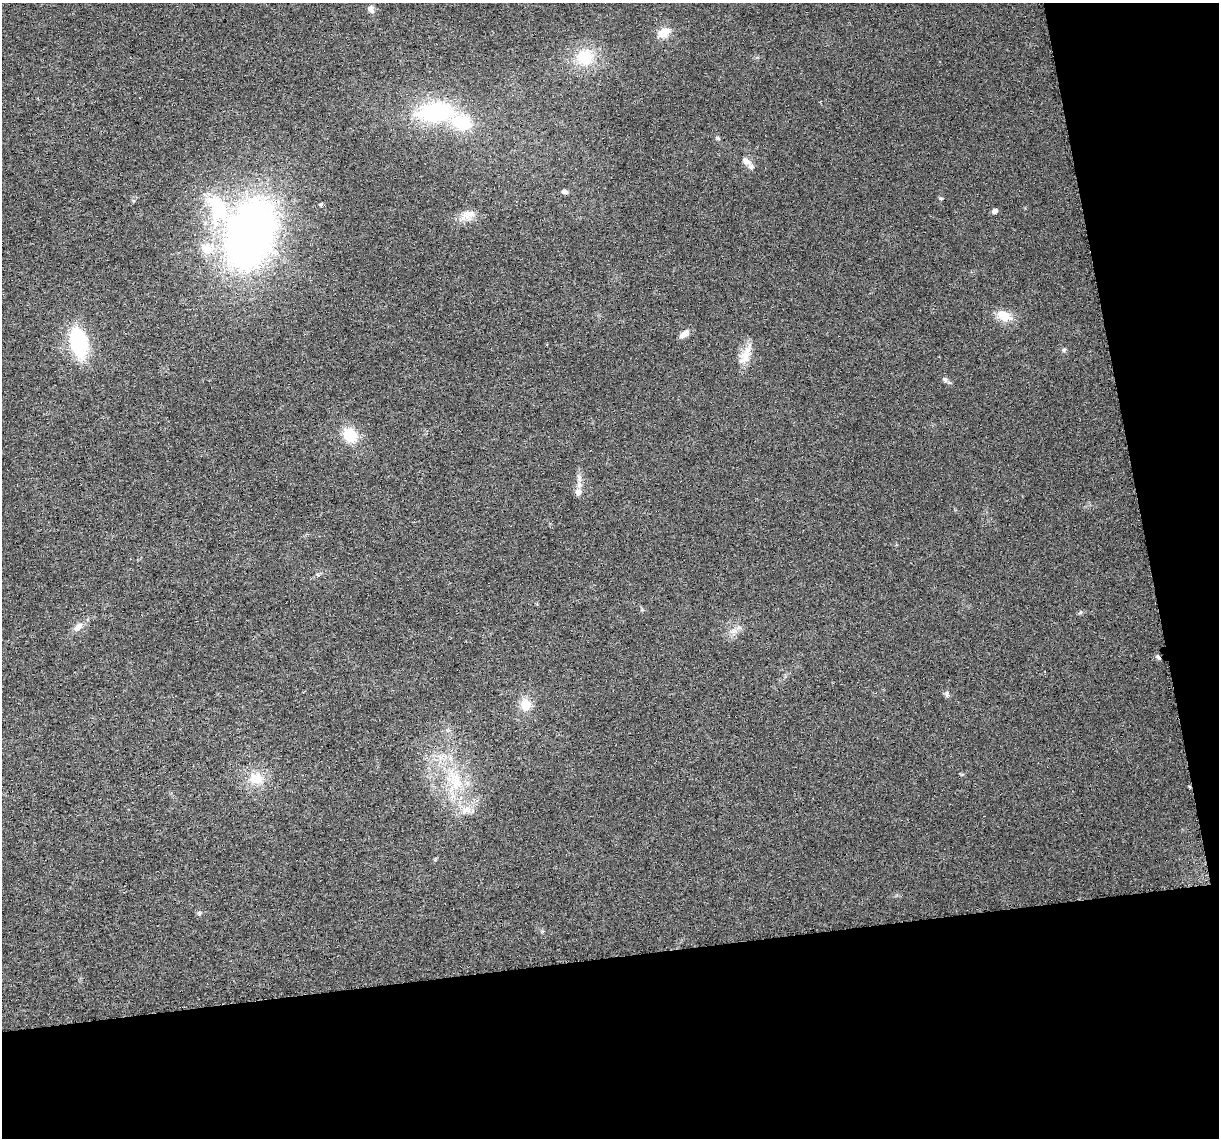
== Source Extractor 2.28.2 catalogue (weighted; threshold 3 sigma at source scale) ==
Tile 4 of 2 x 2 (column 2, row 2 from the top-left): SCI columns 1225-2441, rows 43-1178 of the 2445 x 2342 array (HDU 1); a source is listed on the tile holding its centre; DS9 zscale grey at full resolution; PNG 1221 x 1140 px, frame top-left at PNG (2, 3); no overlay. Shown black and unused: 22% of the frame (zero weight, under 3 of 6 exposures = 1% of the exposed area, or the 3 px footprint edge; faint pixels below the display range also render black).
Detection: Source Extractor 2.28.2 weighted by HDU 2 'WHT'; one run over the whole footprint, this tile lists its part. Background 0.0272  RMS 0.0045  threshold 0.0185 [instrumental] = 3 sigma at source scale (4.09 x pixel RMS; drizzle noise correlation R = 1.36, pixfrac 0.8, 0.0396/0.0396 arcsec/px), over >= 5 px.
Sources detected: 32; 1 cosmic-ray / hot-pixel residue — not listed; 1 inside a brighter listed object's ellipse — not listed separately; the other 30 listed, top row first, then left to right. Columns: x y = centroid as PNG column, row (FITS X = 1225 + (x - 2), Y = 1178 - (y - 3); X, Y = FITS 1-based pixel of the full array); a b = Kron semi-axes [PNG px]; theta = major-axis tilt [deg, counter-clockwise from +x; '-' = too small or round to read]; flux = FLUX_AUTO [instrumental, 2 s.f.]
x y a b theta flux
371 9 9 7 -72 2
664 32 15 10 25 5.7
585 57 21 20 - 16
435 112 34 18 5 45
462 122 18 14 -22 20
717 138 5 5 - 0.58
746 161 15 8 -35 2.3
565 192 7 5 -9 1.3
941 198 5 3 - 0.44
219 209 47 28 -68 35
995 211 6 5 - 1.6
469 213 18 10 -14 3.9
250 234 32 21 70 470
208 249 25 19 -3 12
1004 316 20 13 -22 6.4
684 334 12 6 37 2.9
79 343 25 13 -76 39
1064 350 6 5 - 0.75
745 356 20 13 87 6.2
945 379 8 5 -50 1.1
350 435 16 12 -44 12
579 479 9 6 84 1.8
578 492 10 8 84 2.2
78 627 14 8 43 3.1
1158 657 6 5 - 0.97
947 694 8 5 -70 0.94
525 704 12 11 - 7
256 778 20 17 11 8.6
456 782 29 18 -72 18
466 810 13 7 49 3
Overlapping masked pixels (flux is a lower limit): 1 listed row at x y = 1158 657
Unlisted compact peaks at least as high as the median listed source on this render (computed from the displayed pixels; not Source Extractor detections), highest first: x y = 733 631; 1080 612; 199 914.